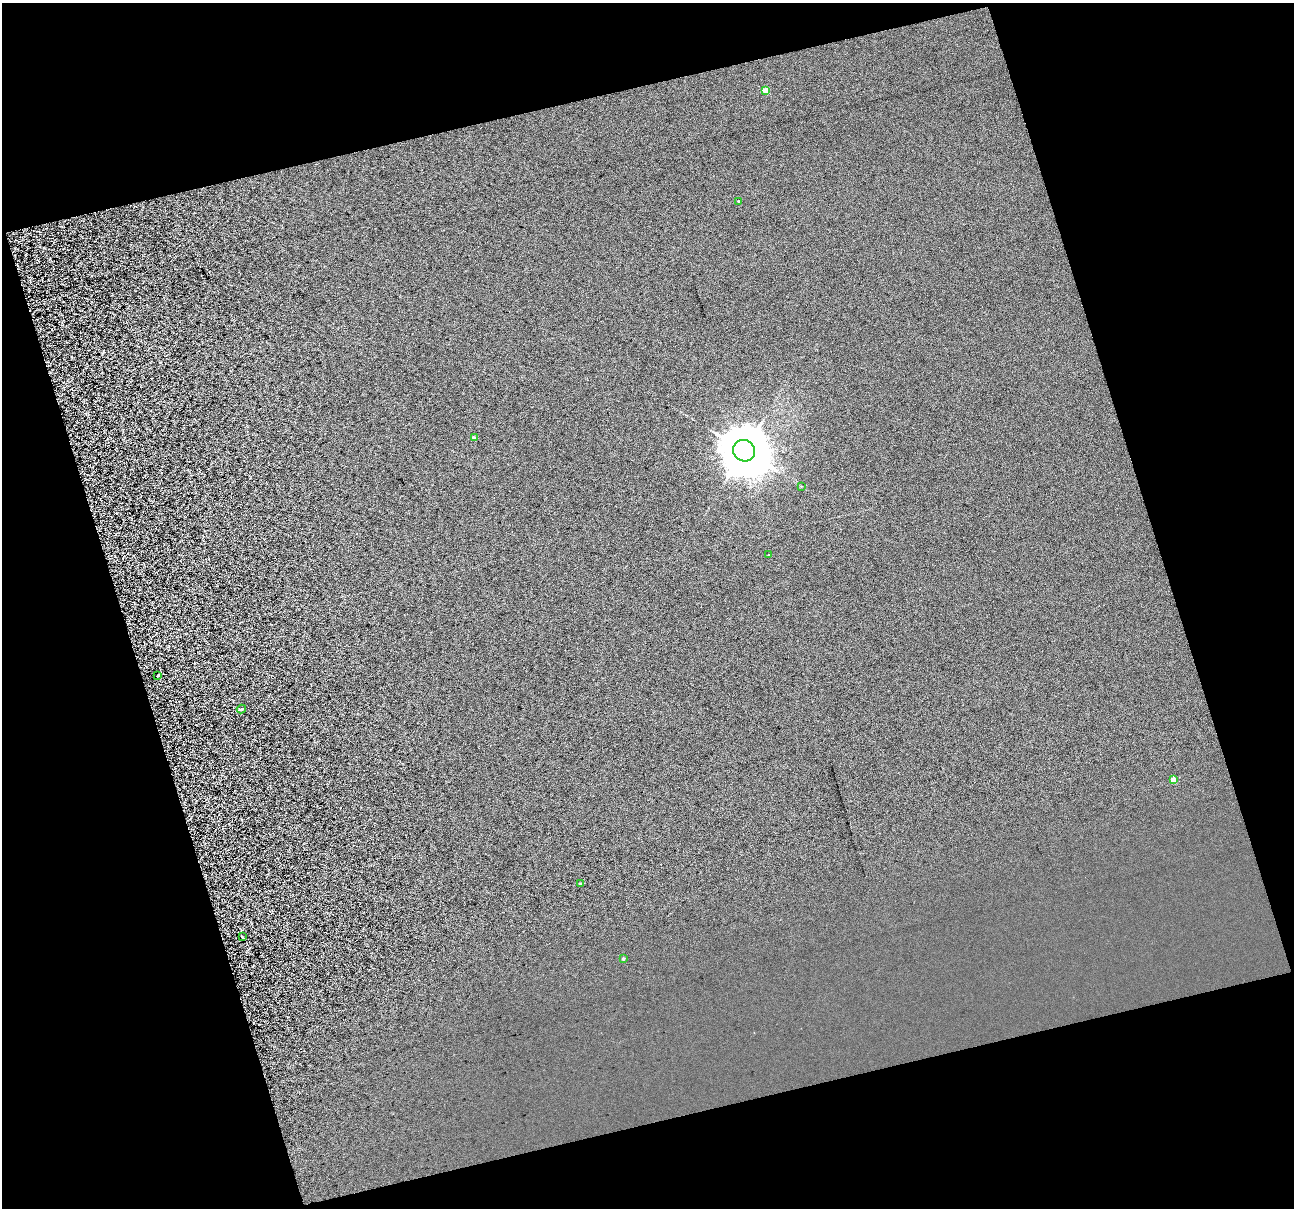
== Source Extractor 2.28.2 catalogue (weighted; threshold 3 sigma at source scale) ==
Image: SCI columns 3-2586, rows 37-2447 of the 2586 x 2498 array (HDU 1 of 3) = the unmasked area's bounding box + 8 px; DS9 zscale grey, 2 x 2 block average (1 PNG px = mean of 2 x 2 image px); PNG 1296 x 1210 px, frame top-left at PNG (2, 3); each listed source drawn as its Kron ellipse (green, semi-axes under 4 px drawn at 4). Shown black and unused: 34% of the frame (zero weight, under 3 of 4 exposures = <1% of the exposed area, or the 3 px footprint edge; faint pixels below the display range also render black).
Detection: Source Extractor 2.28.2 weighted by HDU 2 'WHT'. Background 0.00573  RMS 0.053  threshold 0.24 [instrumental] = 3 sigma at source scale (4.5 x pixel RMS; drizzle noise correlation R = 1.50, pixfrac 1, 0.0396/0.0396 arcsec/px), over >= 5 px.
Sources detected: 13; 1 cosmic-ray / hot-pixel residue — neither listed nor drawn; the other 12 listed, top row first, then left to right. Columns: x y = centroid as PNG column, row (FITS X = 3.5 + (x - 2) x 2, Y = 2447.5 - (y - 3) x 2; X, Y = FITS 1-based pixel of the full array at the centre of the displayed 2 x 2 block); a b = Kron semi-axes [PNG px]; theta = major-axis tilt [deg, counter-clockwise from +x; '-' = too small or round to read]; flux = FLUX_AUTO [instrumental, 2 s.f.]
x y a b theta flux
765 91 3 3 - 270
738 201 2 2 - 8.7
475 438 2 2 - 48
744 451 11 10 - 73000
801 486 2 2 - 5.1
769 555 2 2 - 3.9
158 675 2 2 - 130
241 709 5 3 - 27
1173 780 3 3 - 140
581 883 3 3 - 15
242 937 2 2 - 100
623 959 3 3 - 14